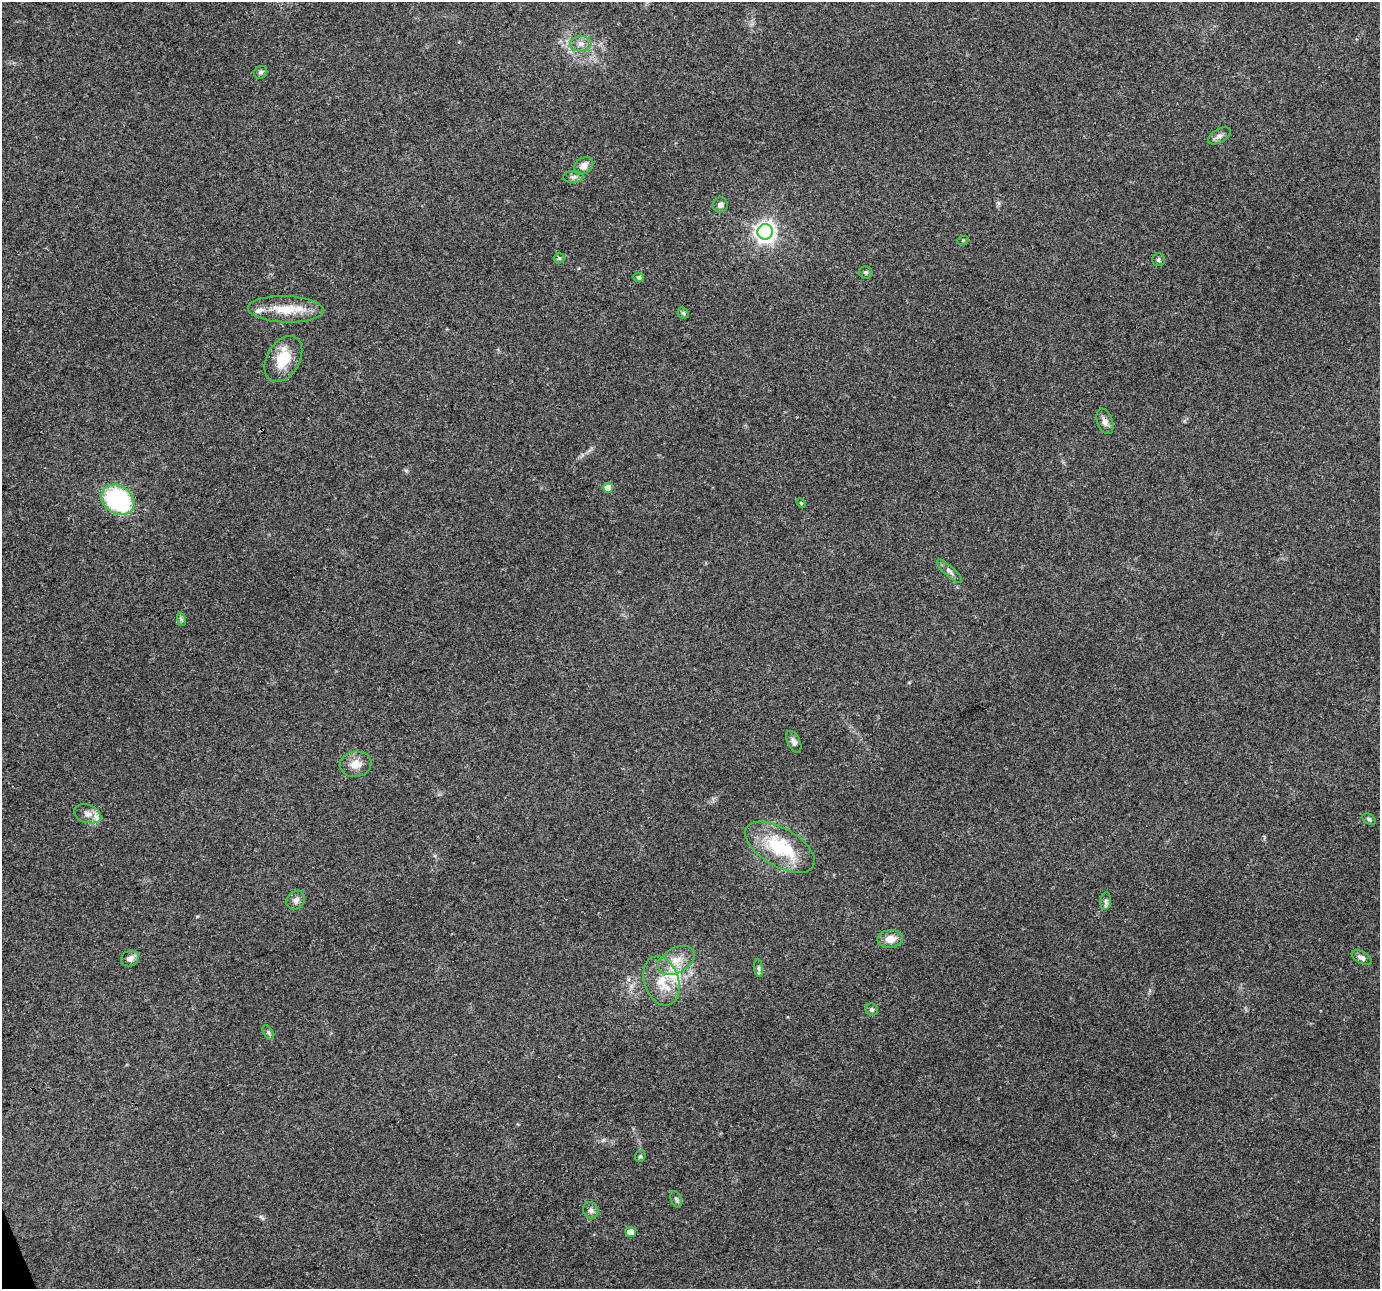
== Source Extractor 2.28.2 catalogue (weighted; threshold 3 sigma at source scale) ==
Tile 7 of 4 x 4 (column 3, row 2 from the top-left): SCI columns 2759-4136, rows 2653-3939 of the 5517 x 5359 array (HDU 1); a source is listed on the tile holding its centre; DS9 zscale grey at full resolution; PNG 1382 x 1291 px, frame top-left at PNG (2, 2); each listed source drawn as its Kron ellipse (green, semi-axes under 4 px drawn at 4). Shown black and unused: <1% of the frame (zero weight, under 3 of 4 exposures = <1% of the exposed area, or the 3 px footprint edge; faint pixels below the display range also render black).
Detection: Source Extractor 2.28.2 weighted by HDU 2 'WHT'; one run over the whole footprint, this tile lists its part. Background 0.192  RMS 0.0071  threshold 0.0322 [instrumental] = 3 sigma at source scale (4.5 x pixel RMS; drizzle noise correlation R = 1.50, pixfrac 1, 0.0396/0.0396 arcsec/px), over >= 5 px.
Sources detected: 43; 3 inside a brighter listed object's ellipse — not listed separately; the other 40 listed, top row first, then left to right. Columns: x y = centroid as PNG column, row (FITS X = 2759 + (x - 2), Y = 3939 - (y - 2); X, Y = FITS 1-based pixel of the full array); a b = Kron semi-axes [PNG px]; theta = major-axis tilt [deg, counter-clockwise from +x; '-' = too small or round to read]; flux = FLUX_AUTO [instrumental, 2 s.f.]
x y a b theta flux
581 44 11 7 1 3.9
261 72 7 6 - 1.6
1219 136 12 6 31 3
584 166 10 7 36 4.6
573 177 10 6 2 2.4
720 205 7 7 - 2.6
765 232 8 7 - 390
963 240 6 3 19 0.74
559 258 5 5 - 1
1158 260 6 6 - 1.5
866 272 7 6 - 1.4
639 277 5 4 - 2
286 309 38 13 -2 20
683 313 6 5 - 1.2
283 359 25 16 60 19
1105 421 13 7 -70 4
608 488 5 5 - 9.1
118 500 18 14 -34 82
801 503 6 3 -45 0.75
949 571 16 5 -42 3
181 619 7 4 -72 1.2
794 742 12 6 -65 3
356 764 16 13 8 8.3
88 814 14 9 -17 4.9
1369 819 7 5 -30 1.4
780 847 38 19 -30 43
296 900 10 8 49 3.5
1106 901 8 5 84 1.8
890 939 12 9 6 7.4
130 958 9 7 22 3.7
1362 958 11 6 -28 3
676 960 19 12 29 11
759 968 9 4 -81 1.5
662 981 25 17 -71 18
872 1010 6 6 - 1.6
268 1032 8 4 -60 1.3
640 1156 6 5 - 1.1
676 1199 9 5 -71 1.6
591 1210 8 7 - 2.6
631 1232 5 5 - 5.6
Overlapping masked pixels (flux is a lower limit): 1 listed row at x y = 1105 421